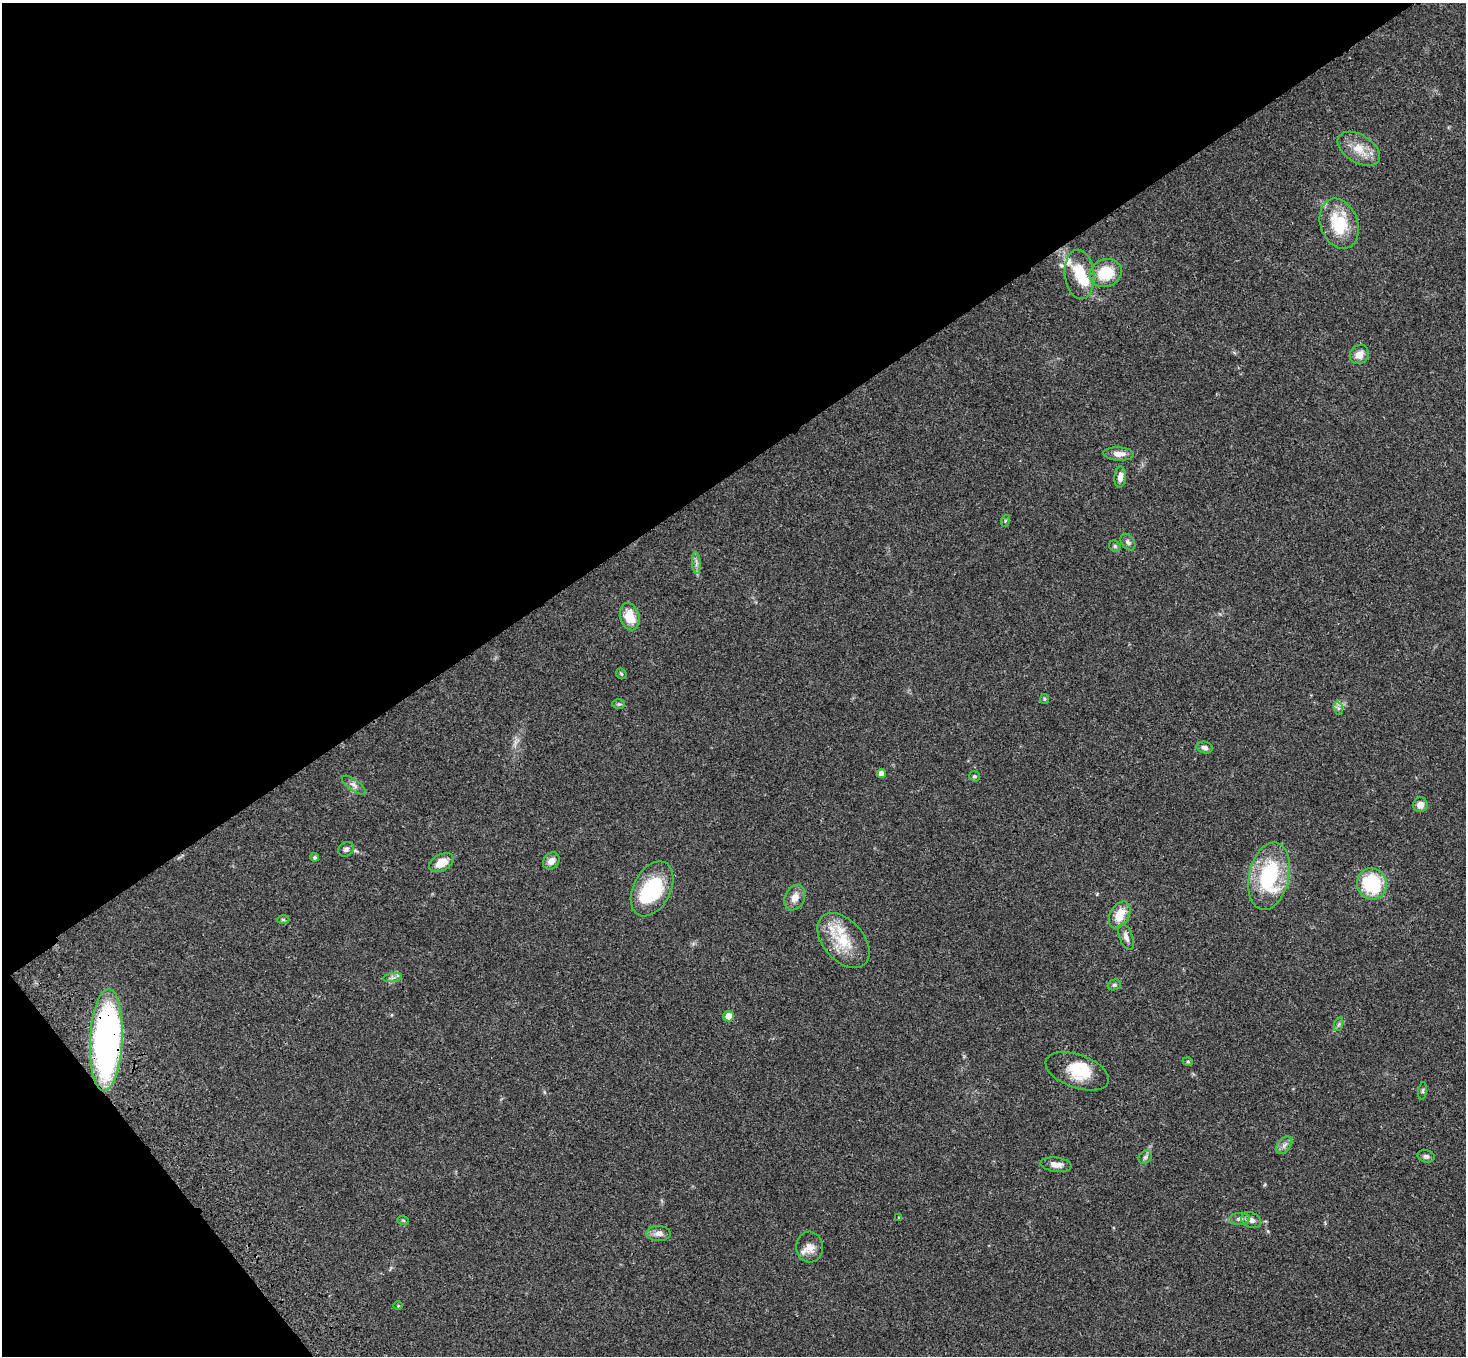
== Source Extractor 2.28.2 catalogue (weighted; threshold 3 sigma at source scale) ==
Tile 5 of 4 x 4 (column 1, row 2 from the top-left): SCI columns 108-1571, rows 3084-4437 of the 6069 x 6028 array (HDU 1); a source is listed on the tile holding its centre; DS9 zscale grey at full resolution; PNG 1468 x 1358 px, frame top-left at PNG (2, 3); each listed source drawn as its Kron ellipse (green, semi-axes under 4 px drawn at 4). Shown black and unused: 38% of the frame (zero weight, under 3 of 4 exposures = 6% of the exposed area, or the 3 px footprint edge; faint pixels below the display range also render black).
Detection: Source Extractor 2.28.2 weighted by HDU 2 'WHT'; one run over the whole footprint, this tile lists its part. Background 0.0468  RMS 0.0052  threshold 0.0232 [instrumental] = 3 sigma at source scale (4.5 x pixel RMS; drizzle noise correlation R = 1.50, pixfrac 1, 0.05/0.05 arcsec/px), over >= 5 px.
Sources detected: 58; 1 inside a brighter object's white glare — neither listed nor drawn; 5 inside a brighter listed object's ellipse — not listed separately; the other 52 listed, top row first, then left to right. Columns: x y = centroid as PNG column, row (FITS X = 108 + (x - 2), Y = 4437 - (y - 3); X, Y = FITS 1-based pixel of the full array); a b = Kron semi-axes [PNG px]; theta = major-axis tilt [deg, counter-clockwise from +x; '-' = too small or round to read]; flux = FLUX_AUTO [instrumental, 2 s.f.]
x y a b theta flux
1359 149 23 14 -32 8.9
1339 224 26 18 -70 20
1106 273 16 13 23 15
1079 274 25 14 -84 13
1359 355 10 9 - 4.1
1119 454 15 6 -3 3.6
1120 477 10 5 86 3.3
1005 521 6 4 72 0.58
1128 542 9 6 -53 1.5
1115 546 6 5 - 0.74
696 563 11 4 -86 1.6
630 617 14 9 -75 9.3
621 674 6 4 -45 0.64
1044 699 5 4 - 0.63
619 704 6 5 - 0.75
1338 708 7 4 -72 1.1
1205 748 8 6 -15 1.9
881 773 4 4 - 2.7
974 776 5 5 - 0.81
354 785 14 5 -36 2
1420 805 7 7 - 3.3
346 849 8 7 - 1.5
315 857 4 4 - 1
551 861 9 7 50 3.4
441 863 13 8 28 7
1269 876 34 20 77 44
1372 884 16 14 -64 34
652 889 29 18 63 37
795 898 13 9 66 4.3
1120 915 14 9 60 8.4
283 920 6 4 -1 0.67
1126 937 13 6 -70 2.4
843 941 32 20 -48 17
393 978 9 4 9 1.3
1114 985 7 5 15 0.95
728 1016 5 5 - 5.5
1339 1024 7 4 71 0.97
106 1040 51 16 87 190
1188 1062 5 3 - 0.48
1077 1071 33 16 -19 14
1423 1091 9 4 82 0.88
1284 1145 10 6 50 1.9
1426 1156 9 6 -15 1.3
1145 1157 7 6 - 1.2
1056 1165 15 7 -6 3.7
899 1218 4 4 - 0.52
1239 1219 11 6 5 1.9
403 1220 6 3 -19 0.55
1251 1220 10 7 -22 2.5
659 1233 12 7 -2 2.7
810 1247 15 13 -86 4.4
398 1306 5 3 - 0.42
Overlapping masked pixels (flux is a lower limit): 1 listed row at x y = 106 1040